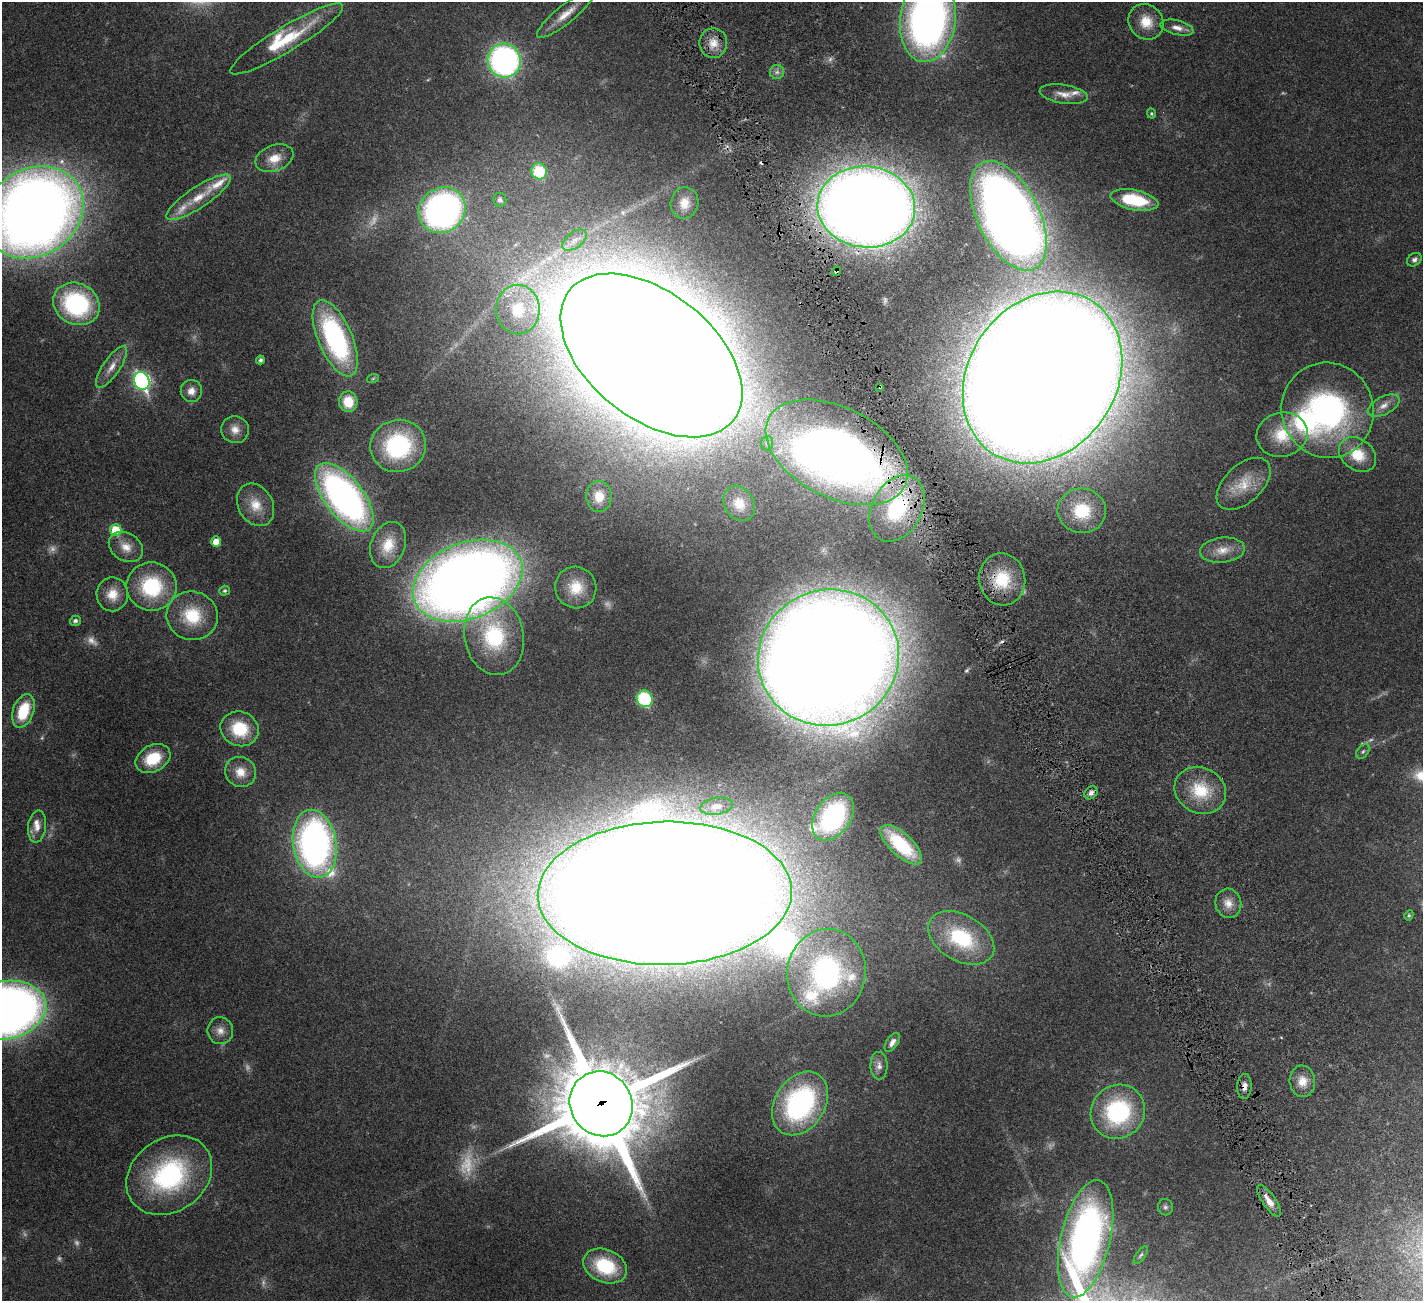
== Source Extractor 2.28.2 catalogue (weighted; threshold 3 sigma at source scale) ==
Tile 6 of 4 x 4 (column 2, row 2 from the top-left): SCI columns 1423-2843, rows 2894-4192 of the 5741 x 5680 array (HDU 1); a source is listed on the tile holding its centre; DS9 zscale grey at full resolution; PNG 1425 x 1303 px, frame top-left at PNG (2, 2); each listed source drawn as its Kron ellipse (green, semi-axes under 4 px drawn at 4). Shown black and unused: <1% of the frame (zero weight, under 4 of 8 exposures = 2% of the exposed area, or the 3 px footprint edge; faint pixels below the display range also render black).
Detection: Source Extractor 2.28.2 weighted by HDU 2 'WHT'; one run over the whole footprint, this tile lists its part. Background 0.0348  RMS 0.0021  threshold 0.00866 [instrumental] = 3 sigma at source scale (4.09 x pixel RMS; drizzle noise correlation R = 1.36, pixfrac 0.8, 0.05/0.05 arcsec/px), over >= 5 px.
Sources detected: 124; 14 too faint to see at this stretch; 3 cosmic-ray / hot-pixel residue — neither listed nor drawn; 9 inside a brighter listed object's ellipse — not listed separately; the other 98 listed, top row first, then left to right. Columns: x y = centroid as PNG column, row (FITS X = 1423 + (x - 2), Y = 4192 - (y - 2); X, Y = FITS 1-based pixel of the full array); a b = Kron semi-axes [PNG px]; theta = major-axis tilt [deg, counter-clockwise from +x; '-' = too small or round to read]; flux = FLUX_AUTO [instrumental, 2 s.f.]
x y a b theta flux
566 14 36 9 39 3.4
928 19 43 28 83 110
1146 22 18 17 - 3.9
1177 28 17 7 -13 1.5
287 39 65 12 31 9.8
713 43 15 14 - 2.8
504 61 17 16 - 63
777 72 7 7 - 0.76
1064 94 24 9 -9 2.3
1151 114 5 4 - 0.29
274 158 20 13 20 3.3
539 171 8 8 - 9.7
198 197 38 10 33 5
500 200 7 6 - 0.82
1134 200 24 10 -11 12
685 203 16 13 78 2.6
866 207 49 40 -6 480
442 210 24 22 38 71
34 212 52 43 33 330
1008 216 59 31 -64 250
574 240 14 8 38 1.6
1414 260 8 6 38 0.61
836 271 5 3 - 0.47
76 304 24 20 -29 26
518 309 25 22 -89 8.3
335 338 41 17 -67 37
651 355 105 63 -39 1500
260 360 4 4 - 0.59
111 367 24 8 56 2.2
1042 377 91 74 55 1700
373 378 6 4 20 0.25
142 381 9 7 -64 58
880 387 3 3 - 0.3
191 391 11 10 - 1.7
348 402 10 9 - 3.5
1384 406 17 9 27 1.9
1328 410 48 46 -71 48
235 430 14 13 - 2
1282 435 25 22 16 6.4
767 443 7 6 - 0.59
398 446 28 26 15 20
837 452 76 45 -27 200
1358 455 20 15 -37 5.6
1244 484 32 18 43 5.2
599 496 15 12 -87 3.1
344 497 41 19 -52 87
739 504 19 14 -55 2.9
256 505 22 17 -60 4.2
897 508 35 25 61 20
1082 511 24 22 -5 10
116 530 6 5 - 7.2
216 542 5 5 - 2.3
388 545 24 17 69 4.8
126 547 18 14 -32 2.8
1222 550 22 12 6 3
1002 579 26 23 -79 8.8
468 581 57 38 21 290
152 586 25 24 - 15
576 587 21 20 - 5.3
225 591 5 5 - 0.41
112 594 17 16 - 3.5
192 616 26 24 -11 8.8
75 621 5 5 - 0.59
494 636 39 29 -79 16
828 658 71 67 23 990
645 699 8 8 - 17
23 711 17 10 70 7.8
240 729 19 17 -20 8
1363 752 8 5 49 0.45
153 758 18 13 27 7.1
240 772 16 15 - 3.1
1200 790 26 23 -27 8.3
1091 793 7 6 - 0.82
717 806 17 8 9 2
833 817 26 17 56 26
37 827 16 9 81 1.8
315 844 34 21 -80 81
901 845 26 11 -43 13
665 893 127 71 1 2200
1228 903 14 13 - 2.3
1409 915 5 4 - 0.3
961 938 36 23 -30 17
826 973 44 39 81 40
5 1010 42 29 11 220
220 1031 13 12 - 1.8
892 1042 11 5 55 1.1
879 1066 14 8 -88 1.2
1302 1081 16 13 -84 2.7
1244 1086 12 7 87 1.3
800 1103 34 25 57 38
601 1104 33 31 -57 2400
1118 1112 28 26 42 21
169 1175 46 36 35 30
1269 1201 18 6 -55 2.1
1165 1207 8 7 - 0.6
1086 1239 60 24 77 98
1141 1255 10 4 55 0.42
605 1266 23 16 -23 11
Overlapping masked pixels (flux is a lower limit): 11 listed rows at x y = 866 207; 836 271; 651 355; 1042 377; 880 387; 837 452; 897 508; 1002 579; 828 658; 1244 1086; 601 1104
Isophote crosses this tile's border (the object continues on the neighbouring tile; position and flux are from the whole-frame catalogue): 4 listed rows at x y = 928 19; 34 212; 5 1010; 1086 1239